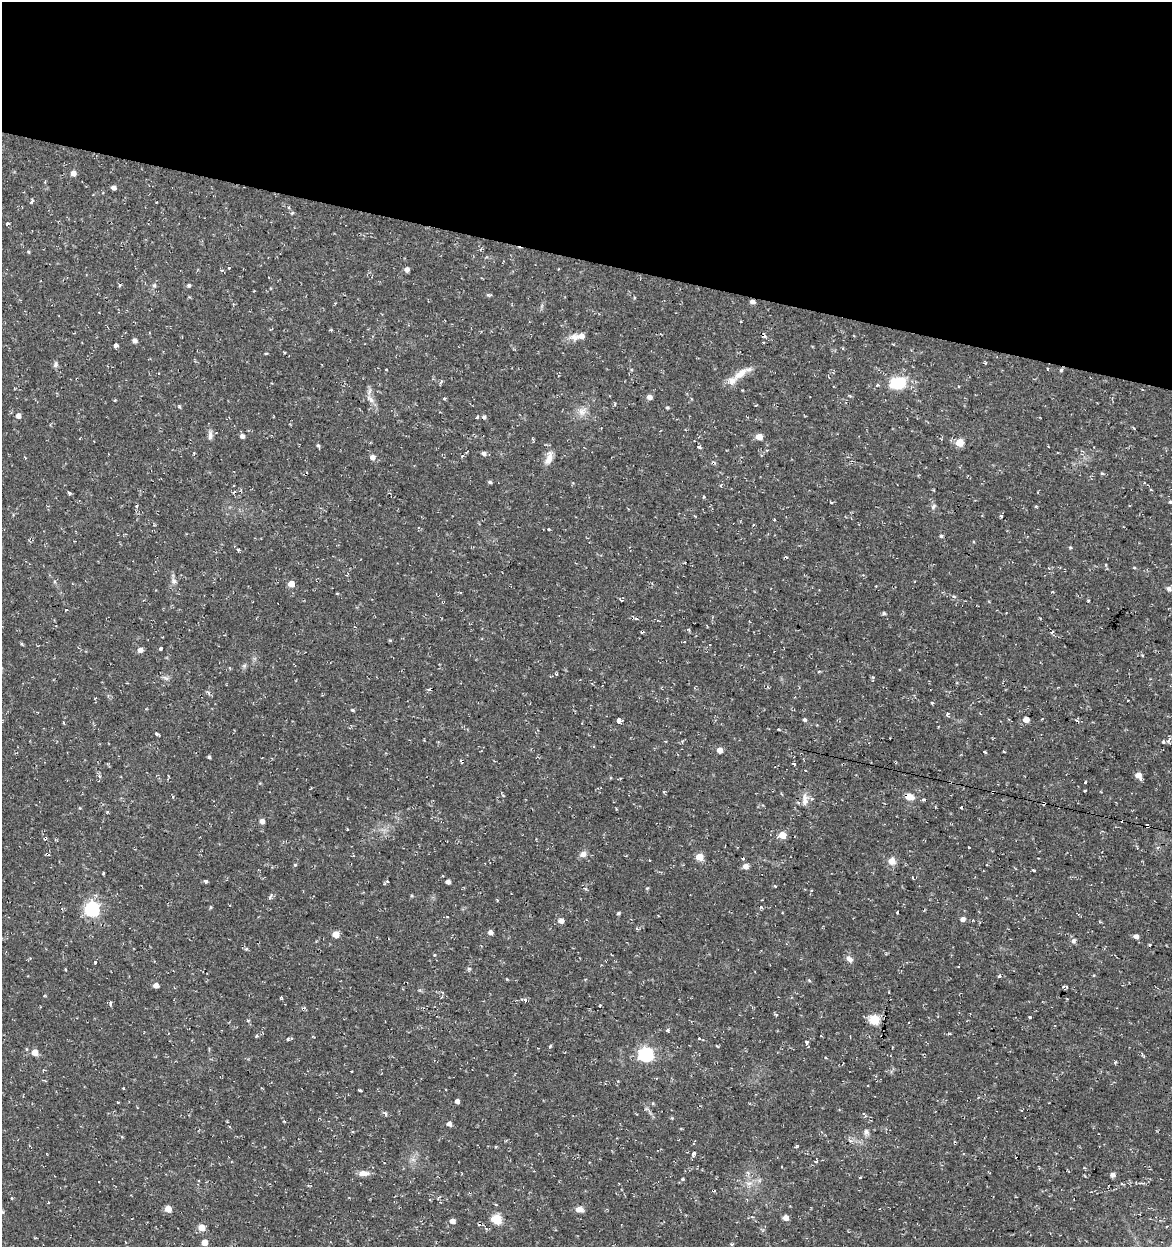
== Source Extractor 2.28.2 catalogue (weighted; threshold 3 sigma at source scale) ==
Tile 2 of 4 x 4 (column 2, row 1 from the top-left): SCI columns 1453-2622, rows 3735-4979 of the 5185 x 4991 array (HDU 1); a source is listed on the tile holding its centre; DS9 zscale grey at full resolution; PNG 1174 x 1249 px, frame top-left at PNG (2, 2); no overlay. Shown black and unused: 21% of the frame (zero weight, under 2 of 3 exposures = <1% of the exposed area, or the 3 px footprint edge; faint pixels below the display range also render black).
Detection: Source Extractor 2.28.2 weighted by HDU 2 'WHT'; one run over the whole footprint, this tile lists its part. Background 0.0282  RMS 0.0038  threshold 0.0172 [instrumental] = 3 sigma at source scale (4.5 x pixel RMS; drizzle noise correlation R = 1.50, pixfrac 1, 0.0396/0.0396 arcsec/px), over >= 5 px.
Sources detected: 211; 29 cosmic-ray / hot-pixel residue — not listed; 2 inside a brighter listed object's ellipse — not listed separately; the other 180 listed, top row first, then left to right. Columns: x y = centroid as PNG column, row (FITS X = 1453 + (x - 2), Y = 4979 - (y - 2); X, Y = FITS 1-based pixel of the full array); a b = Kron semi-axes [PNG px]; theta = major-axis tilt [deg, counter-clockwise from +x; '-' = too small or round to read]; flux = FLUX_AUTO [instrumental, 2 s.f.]
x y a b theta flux
73 173 5 5 - 2
113 187 4 4 - 1.5
32 201 7 3 55 0.62
292 212 4 3 - 0.68
7 224 4 3 - 0.92
28 252 4 4 - 0.38
229 268 3 3 - 0.81
407 269 5 4 - 1.6
120 285 4 3 - 0.63
154 285 6 5 - 0.77
189 285 5 5 - 0.78
488 295 6 4 -17 0.54
634 297 4 3 - 0.39
752 301 5 4 - 1.6
574 337 13 9 -13 2.8
134 340 5 4 - 1.6
116 346 4 4 - 6.2
842 348 4 3 - 0.41
985 363 4 3 - 0.41
55 365 7 6 - 0.97
1061 370 5 4 - 0.49
740 373 26 9 36 4.8
899 383 18 12 9 13
877 385 3 3 - 0.86
958 386 3 2 - 0.28
649 397 5 5 - 1.7
370 399 14 6 -46 2
445 399 3 3 - 0.72
667 407 4 4 - 0.43
582 411 11 10 - 2.7
18 416 5 5 - 1.9
477 417 4 3 - 0.6
210 436 12 5 87 1.4
242 436 5 5 - 1.2
759 437 5 4 - 4.3
533 439 5 3 - 0.41
960 442 6 5 - 7.3
318 445 5 4 - 0.59
699 447 5 3 - 0.69
1094 447 3 2 - 0.24
767 450 5 3 - 0.37
484 453 5 4 - 1.2
462 456 4 3 - 0.59
372 457 6 6 - 1.7
549 458 21 8 71 3.3
1102 473 5 3 - 0.41
490 482 5 4 - 0.64
234 492 4 3 - 0.62
69 493 6 3 -54 0.5
1170 502 5 4 - 0.51
137 506 4 3 - 0.92
933 506 9 4 50 0.72
1001 516 3 3 - 1.2
774 519 3 2 - 0.41
753 525 3 3 - 0.59
548 529 3 3 - 1
941 536 5 5 - 0.58
1070 547 5 3 - 0.39
238 550 4 4 - 0.39
1134 568 4 3 - 0.29
174 581 8 7 - 1.3
291 584 5 5 - 3.7
876 586 3 2 - 0.38
1169 589 6 5 - 1.2
1052 592 5 3 - 0.29
954 596 6 4 -27 0.59
621 600 3 3 - 0.59
1088 600 3 2 - 0.34
66 610 3 2 - 0.68
884 613 4 4 - 0.58
689 630 5 3 - 0.44
1052 632 3 3 - 1.5
390 640 5 3 - 0.35
709 645 3 3 - 0.84
160 648 3 3 - 10
140 650 5 5 - 1.9
244 666 6 5 - 0.66
873 677 5 3 - 0.37
166 678 10 3 -29 0.74
1127 701 3 3 - 0.65
932 703 5 3 - 0.31
352 710 5 3 - 0.44
948 714 4 3 - 1.7
1026 719 5 5 - 2.7
804 720 4 4 - 0.59
618 721 4 3 - 4.9
156 734 4 4 - 0.62
1169 740 8 4 64 0.87
665 741 3 3 - 0.38
1163 742 5 4 - 0.55
720 750 5 5 - 2.3
984 752 3 3 - 1.7
1004 752 3 2 - 0.31
209 757 4 3 - 0.57
794 764 3 3 - 0.93
1138 775 6 5 - 3.3
99 776 5 3 - 0.57
1085 783 3 3 - 1
503 795 4 3 - 0.32
909 796 11 7 -13 3
805 799 18 8 87 2.7
262 821 5 5 - 1.7
347 829 2 2 - 0.35
782 835 6 6 - 4.1
45 838 4 4 - 1.2
969 848 3 3 - 1.4
583 854 9 7 37 1.7
699 857 5 5 - 6.3
892 861 9 9 - 2.8
295 865 5 4 - 0.43
745 866 5 5 - 2.5
1034 870 3 3 - 0.59
103 873 3 2 - 0.38
206 881 4 4 - 0.72
387 881 5 3 - 0.35
448 882 4 4 - 1.6
775 885 3 3 - 1.3
647 888 4 4 - 0.36
811 890 3 3 - 0.45
270 897 6 4 85 0.64
497 900 4 3 - 0.4
92 909 6 6 - 75
897 912 3 3 - 1.7
618 913 5 4 - 0.47
447 917 3 2 - 0.25
963 919 5 5 - 1.6
561 921 6 6 - 1.9
490 932 5 4 - 1.6
336 934 5 5 - 5.1
1136 936 5 4 - 1.6
1073 941 7 5 71 1.1
1149 945 3 3 - 0.4
246 949 5 5 - 0.52
434 955 4 3 - 0.32
850 959 10 6 -41 1.5
95 962 3 3 - 0.96
469 969 6 5 - 0.59
999 976 4 4 - 0.62
156 985 5 4 - 2.4
44 996 4 3 - 0.33
281 997 3 3 - 0.59
525 1000 4 3 - 1.9
110 1002 5 3 - 0.56
1030 1017 3 3 - 1.9
874 1019 5 5 - 21
248 1020 3 3 - 1.1
667 1030 5 4 - 0.71
257 1036 6 4 31 0.45
821 1036 3 3 - 1.5
288 1039 3 3 - 1.2
806 1042 6 5 - 1.2
550 1046 5 3 - 0.45
35 1052 5 5 - 4.1
646 1054 6 6 - 70
1115 1062 5 3 - 0.41
352 1071 2 2 - 0.36
446 1089 3 2 - 0.61
360 1091 3 3 - 3.8
457 1101 4 4 - 1.5
118 1102 3 2 - 0.37
385 1113 5 5 - 0.63
672 1118 4 4 - 0.35
449 1124 5 4 - 1.6
353 1131 3 3 - 0.99
866 1132 8 7 - 1.2
695 1141 3 3 - 0.41
694 1153 4 3 - 2.6
816 1161 4 3 - 0.9
363 1173 13 6 1 2.5
1113 1175 6 5 - 1.3
860 1177 3 2 - 0.77
682 1179 4 3 - 0.47
749 1183 9 4 1 1.3
168 1209 5 4 - 4.7
579 1209 9 6 -6 2.1
786 1217 5 4 - 2.9
497 1219 5 5 - 20
452 1221 5 4 - 1.9
202 1227 5 5 - 5.5
204 1242 5 4 - 4.3
Overlapping masked pixels (flux is a lower limit): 5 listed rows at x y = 752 301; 740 373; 909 796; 805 799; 45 838
Unlisted compact peaks at least as high as the median listed source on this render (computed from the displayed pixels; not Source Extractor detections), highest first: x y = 179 406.